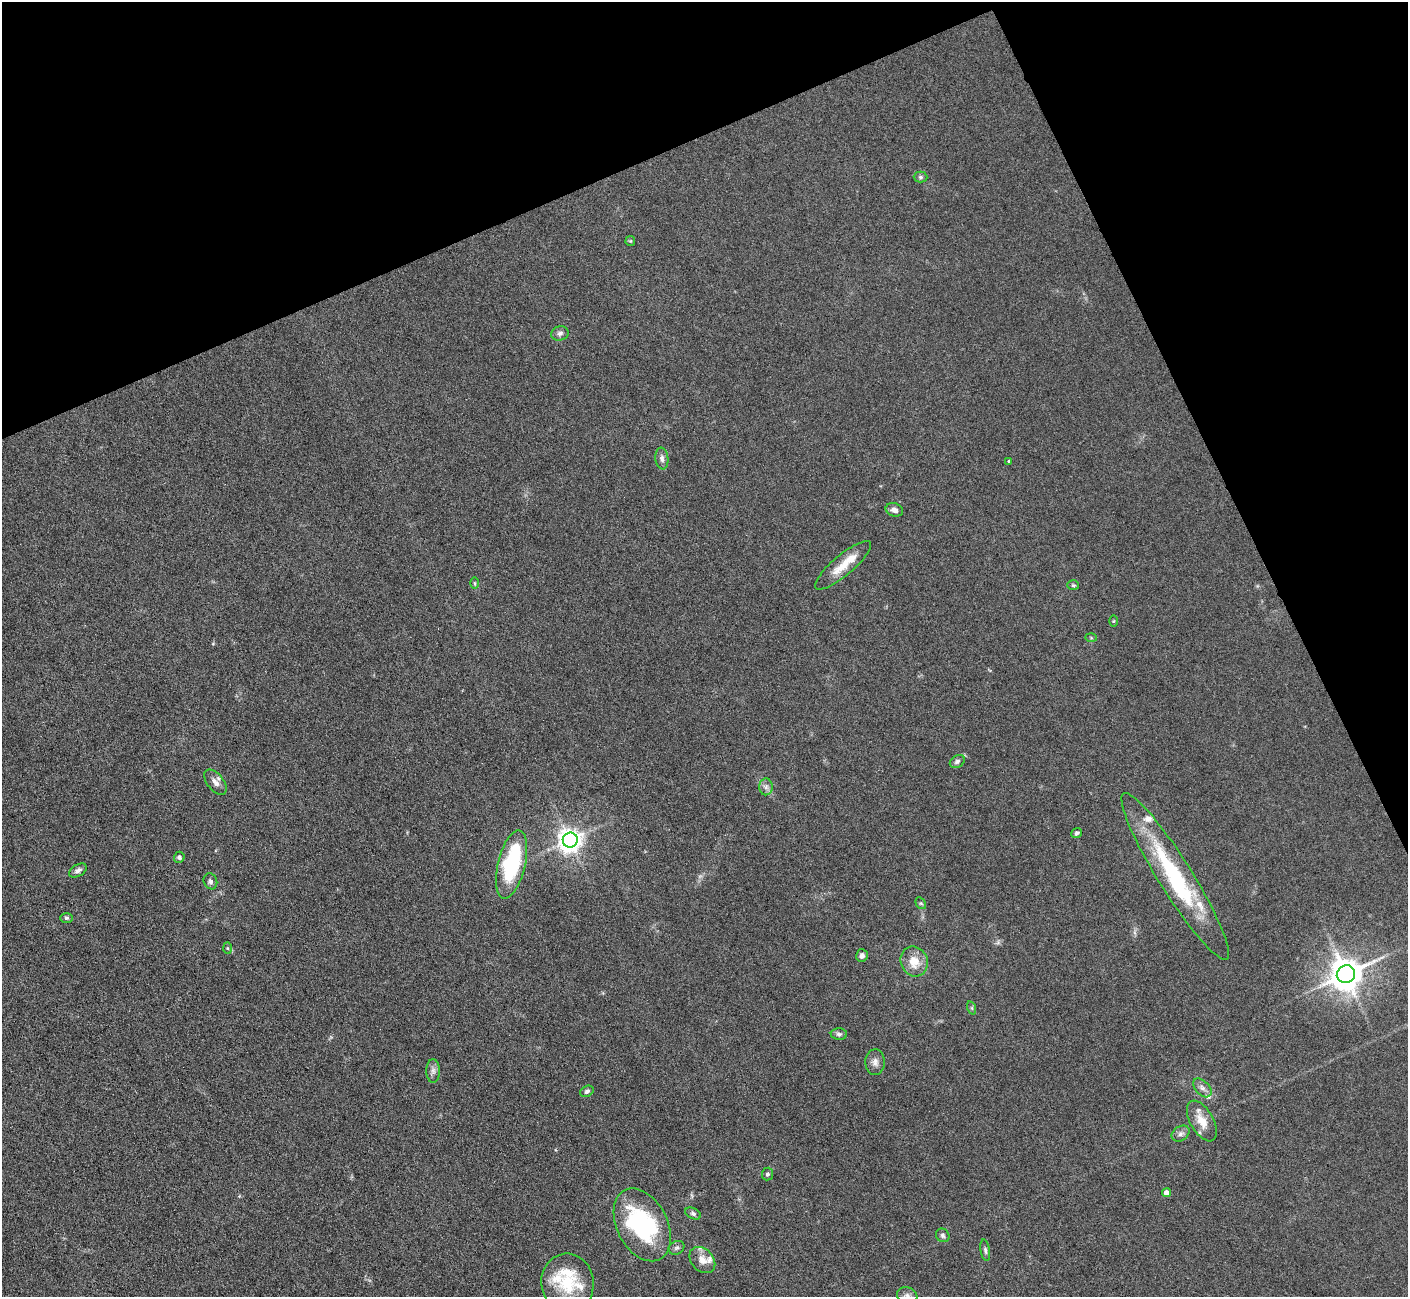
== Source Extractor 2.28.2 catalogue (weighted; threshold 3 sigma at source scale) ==
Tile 3 of 4 x 4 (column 3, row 1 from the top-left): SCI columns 2815-4220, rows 4169-5463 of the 5627 x 5613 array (HDU 1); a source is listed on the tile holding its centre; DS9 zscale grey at full resolution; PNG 1410 x 1299 px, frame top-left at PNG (2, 2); each listed source drawn as its Kron ellipse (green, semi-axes under 4 px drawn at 4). Shown black and unused: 22% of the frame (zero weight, under 3 of 6 exposures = <1% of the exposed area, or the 3 px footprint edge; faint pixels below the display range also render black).
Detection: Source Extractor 2.28.2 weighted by HDU 2 'WHT'; one run over the whole footprint, this tile lists its part. Background 0.109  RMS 0.0089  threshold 0.0365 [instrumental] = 3 sigma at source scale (4.09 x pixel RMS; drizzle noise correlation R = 1.36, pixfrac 0.8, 0.05/0.05 arcsec/px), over >= 5 px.
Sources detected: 56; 3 inside a brighter object's white glare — neither listed nor drawn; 8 inside a brighter listed object's ellipse — not listed separately; the other 45 listed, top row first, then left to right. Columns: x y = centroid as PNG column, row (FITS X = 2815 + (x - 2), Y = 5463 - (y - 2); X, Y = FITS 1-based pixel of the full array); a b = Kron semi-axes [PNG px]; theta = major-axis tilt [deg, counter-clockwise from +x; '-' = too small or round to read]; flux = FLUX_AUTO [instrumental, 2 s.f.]
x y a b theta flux
921 177 7 5 0 1.8
630 241 5 5 - 0.96
560 333 9 7 15 3.1
662 458 11 6 -83 3.1
1009 461 4 3 - 0.79
894 510 9 6 -19 3.9
843 565 35 10 40 17
474 583 6 4 -89 1.1
1073 585 6 5 - 1.5
1114 621 6 4 89 0.92
1091 638 6 4 -2 0.99
957 761 8 6 33 2.4
215 782 14 8 -52 5.5
766 787 8 7 - 3.4
1077 833 5 4 - 2
570 840 7 7 - 730
179 857 5 5 - 1.8
512 864 35 13 76 79
78 870 9 5 33 3.2
1175 876 97 16 -58 99
210 881 8 6 -68 2.5
921 903 6 4 -58 1.3
66 918 6 5 - 1.6
228 948 6 4 -88 1.3
862 955 6 6 - 3.6
914 961 15 13 -67 14
1346 974 9 8 - 1700
972 1008 7 4 -71 1.2
839 1034 8 5 -1 2.4
875 1062 13 9 -89 5
433 1071 11 7 90 3.7
1202 1088 11 7 -47 3.9
587 1091 7 5 29 2.1
1202 1121 22 11 -60 13
1181 1134 10 7 34 3.3
767 1174 6 5 - 1.9
1167 1193 4 4 - 6
693 1214 8 5 -27 2
642 1225 39 25 -63 100
943 1235 7 6 - 2
676 1248 8 6 30 2.3
985 1250 11 4 -81 2.1
702 1260 15 11 -45 8.8
567 1283 30 26 -83 35
907 1296 10 8 -19 3.8
Isophote crosses this tile's border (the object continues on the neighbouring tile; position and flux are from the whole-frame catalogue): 1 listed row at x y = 907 1296